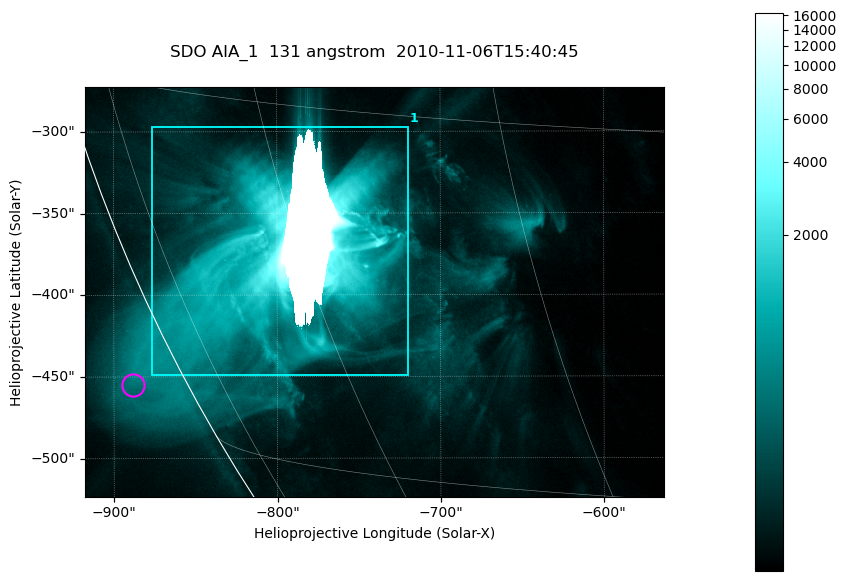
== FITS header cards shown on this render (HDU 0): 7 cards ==
TELESCOP= 'SDO     '           /
INSTRUME= 'AIA_1   '           /
WAVELNTH=                  131 /
WAVEUNIT= 'angstrom'           /
DATE-OBS= '2010-11-06T15:40:45.62' /
CTYPE1  = 'HPLN-TAN'           /
CTYPE2  = 'HPLT-TAN'           /

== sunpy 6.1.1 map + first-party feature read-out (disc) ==
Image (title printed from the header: SDO AIA_1  131 angstrom  2010-11-06T15:40:45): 590 x 417 px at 0.601 arcsec/px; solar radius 968 arcsec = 1612 px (partial field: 2.7% of the solar disc is inside the frame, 89% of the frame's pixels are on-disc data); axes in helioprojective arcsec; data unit not stated in the header (colour bar unlabelled)
Pointing: header CRPIX1/2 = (2045.07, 2040.72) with CRVAL1/2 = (0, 0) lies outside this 590 x 417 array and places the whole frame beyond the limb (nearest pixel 1.35 R_sun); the SolarSoft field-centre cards XCEN/YCEN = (-740.2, -398.3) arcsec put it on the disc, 766 arcsec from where CRPIX/CRVAL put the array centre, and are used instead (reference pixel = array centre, CRVAL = XCEN/YCEN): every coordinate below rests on XCEN/YCEN
Orientation: roll -0.139 deg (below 1 deg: not rotated)
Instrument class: DISC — disc imager (sunpy class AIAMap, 131 A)
Bright regions (active regions / flare kernels): reference = the on-disc median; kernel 5 px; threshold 5 sigma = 438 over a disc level ~79.3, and >= 1.15x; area >= 246 px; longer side >= 5 px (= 3 arcsec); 1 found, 1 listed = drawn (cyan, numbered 1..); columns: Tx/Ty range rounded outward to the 2 arcsec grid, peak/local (2 s.f.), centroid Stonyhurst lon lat
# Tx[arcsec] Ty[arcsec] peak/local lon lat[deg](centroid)
1 -878..-718 -450..-296 207 -62 -21
Off-limb structures (1.02-1.3 R_sun): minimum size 123 px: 2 found; the strongest spans PA ~115..120 deg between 1.02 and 1.06 R_sun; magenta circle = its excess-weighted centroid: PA ~115 deg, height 1.03 R_sun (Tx ~-888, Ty ~-456 arcsec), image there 2.8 x the reference